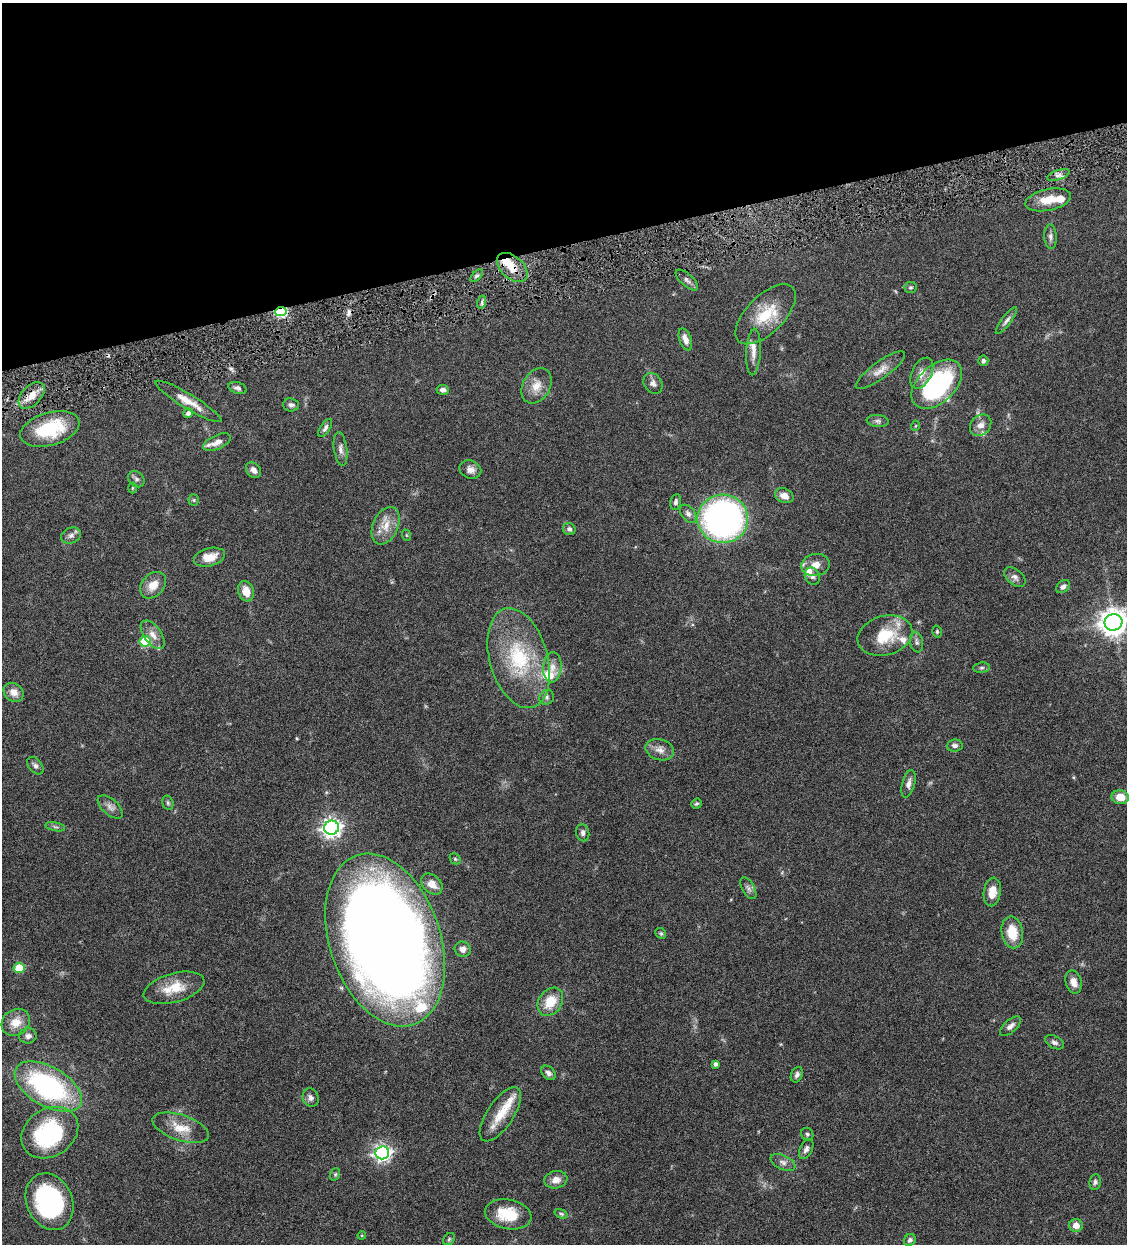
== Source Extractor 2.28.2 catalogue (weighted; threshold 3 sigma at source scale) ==
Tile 3 of 4 x 4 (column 3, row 1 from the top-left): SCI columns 2514-3638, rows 3729-4970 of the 4910 x 4972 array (HDU 1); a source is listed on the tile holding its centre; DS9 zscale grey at full resolution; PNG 1129 x 1246 px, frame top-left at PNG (2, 3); each listed source drawn as its Kron ellipse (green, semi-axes under 4 px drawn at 4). Shown black and unused: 20% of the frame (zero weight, under 4 of 8 exposures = <1% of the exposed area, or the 3 px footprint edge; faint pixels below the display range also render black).
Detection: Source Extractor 2.28.2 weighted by HDU 2 'WHT'; one run over the whole footprint, this tile lists its part. Background 0.0431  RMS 0.0036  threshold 0.0146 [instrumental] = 3 sigma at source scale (4.09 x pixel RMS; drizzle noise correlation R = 1.36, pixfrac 0.8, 0.05/0.05 arcsec/px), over >= 5 px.
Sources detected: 126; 2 cosmic-ray / hot-pixel residue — neither listed nor drawn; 12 inside a brighter listed object's ellipse — not listed separately; the other 112 listed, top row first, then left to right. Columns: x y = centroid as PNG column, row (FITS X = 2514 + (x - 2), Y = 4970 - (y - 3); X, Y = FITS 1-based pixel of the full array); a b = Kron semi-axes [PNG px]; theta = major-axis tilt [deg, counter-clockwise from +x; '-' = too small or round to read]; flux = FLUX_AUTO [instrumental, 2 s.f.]
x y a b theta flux
1058 175 11 5 18 1.3
1048 200 23 10 12 5.8
1050 237 12 6 -87 1.3
512 267 18 11 -42 5.9
477 276 8 3 45 0.57
687 280 14 6 -42 1.2
910 287 6 5 - 0.54
482 302 7 4 72 0.65
281 311 6 4 3 34
766 314 38 18 45 11
1006 321 16 4 53 1.2
685 339 11 6 -70 2.1
754 352 23 7 87 2.8
983 361 5 5 - 0.78
880 370 30 8 36 3.3
922 373 17 10 63 3
653 383 11 8 -54 1.5
937 384 30 18 43 46
537 386 19 13 60 4.3
238 388 9 5 -19 1
443 390 6 5 - 1.1
32 395 16 9 46 3.9
188 401 38 7 -31 5
291 405 8 6 -5 1
188 413 5 4 - 1.2
878 421 11 6 -5 0.98
981 425 12 9 46 2.4
915 426 5 3 - 0.3
325 428 10 4 57 0.94
50 429 30 16 16 17
217 442 15 7 25 2.4
341 449 17 6 -82 1.6
253 470 8 6 -46 1.7
470 470 11 9 -22 1.9
136 479 9 7 -45 0.93
132 488 5 3 - 0.27
784 496 9 7 -24 2.5
194 500 5 5 - 0.49
676 502 8 5 79 0.9
688 514 10 6 -52 1.3
723 519 25 24 - 100
386 526 20 12 66 4.9
569 529 6 6 - 1
71 535 10 7 24 1.3
406 535 6 3 -71 0.33
209 557 16 9 14 4.2
815 565 14 11 10 3
812 576 9 7 -62 1.2
1015 577 12 7 -39 1.4
153 585 15 11 48 4.1
1063 587 8 5 42 1.2
246 591 10 7 -73 3.9
1113 622 9 8 - 370
937 632 6 4 -77 0.47
153 635 16 8 -53 2.8
885 636 28 19 15 11
145 641 5 5 - 17
916 642 10 6 -80 0.97
519 658 51 29 -74 26
552 667 15 9 86 2.7
981 668 8 5 6 0.64
14 692 10 9 - 2.6
547 697 8 7 - 0.9
955 746 8 6 7 1.1
660 750 14 10 -16 2.5
35 766 10 6 -49 0.99
908 784 14 6 75 1.6
1120 797 8 7 - 4.3
168 803 7 5 -75 0.56
696 804 5 4 - 0.5
110 807 15 8 -42 1.8
55 827 10 3 -11 0.61
332 828 7 7 - 150
583 833 9 6 -78 1
455 859 6 5 - 0.46
432 884 12 8 -43 3.5
748 888 12 6 -60 1.1
992 892 14 8 81 4.1
1012 932 16 10 -80 7.1
661 933 6 5 - 0.47
385 940 89 55 -71 600
463 949 8 7 - 1.6
19 968 5 5 - 10
1074 982 12 8 -76 2.5
174 988 31 14 16 7.7
550 1002 15 11 56 6.9
16 1022 15 12 37 4.8
1010 1026 13 6 42 1.6
28 1036 9 7 9 1.5
1055 1042 10 6 -27 1
716 1064 4 4 - 1.1
548 1073 8 6 -44 1.2
797 1075 8 5 68 1
48 1087 37 19 -30 52
311 1098 9 8 - 1.3
500 1114 31 13 56 7.7
181 1128 29 12 -18 6.5
50 1133 30 23 33 36
807 1134 6 6 - 0.69
806 1149 11 6 65 1.2
382 1153 7 6 - 110
783 1162 13 7 -25 1.5
335 1174 6 5 - 0.47
556 1180 11 8 10 2.3
1095 1182 8 5 81 0.78
49 1202 29 23 -66 44
508 1214 23 14 -11 11
561 1214 7 4 -20 0.47
1076 1225 7 6 - 2.5
362 1235 4 4 - 0.3
449 1239 7 5 46 0.55
910 1240 6 5 - 0.99
Overlapping masked pixels (flux is a lower limit): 2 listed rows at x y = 512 267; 281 311
Isophote crosses this tile's border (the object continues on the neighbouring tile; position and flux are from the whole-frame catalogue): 1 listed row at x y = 1113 622